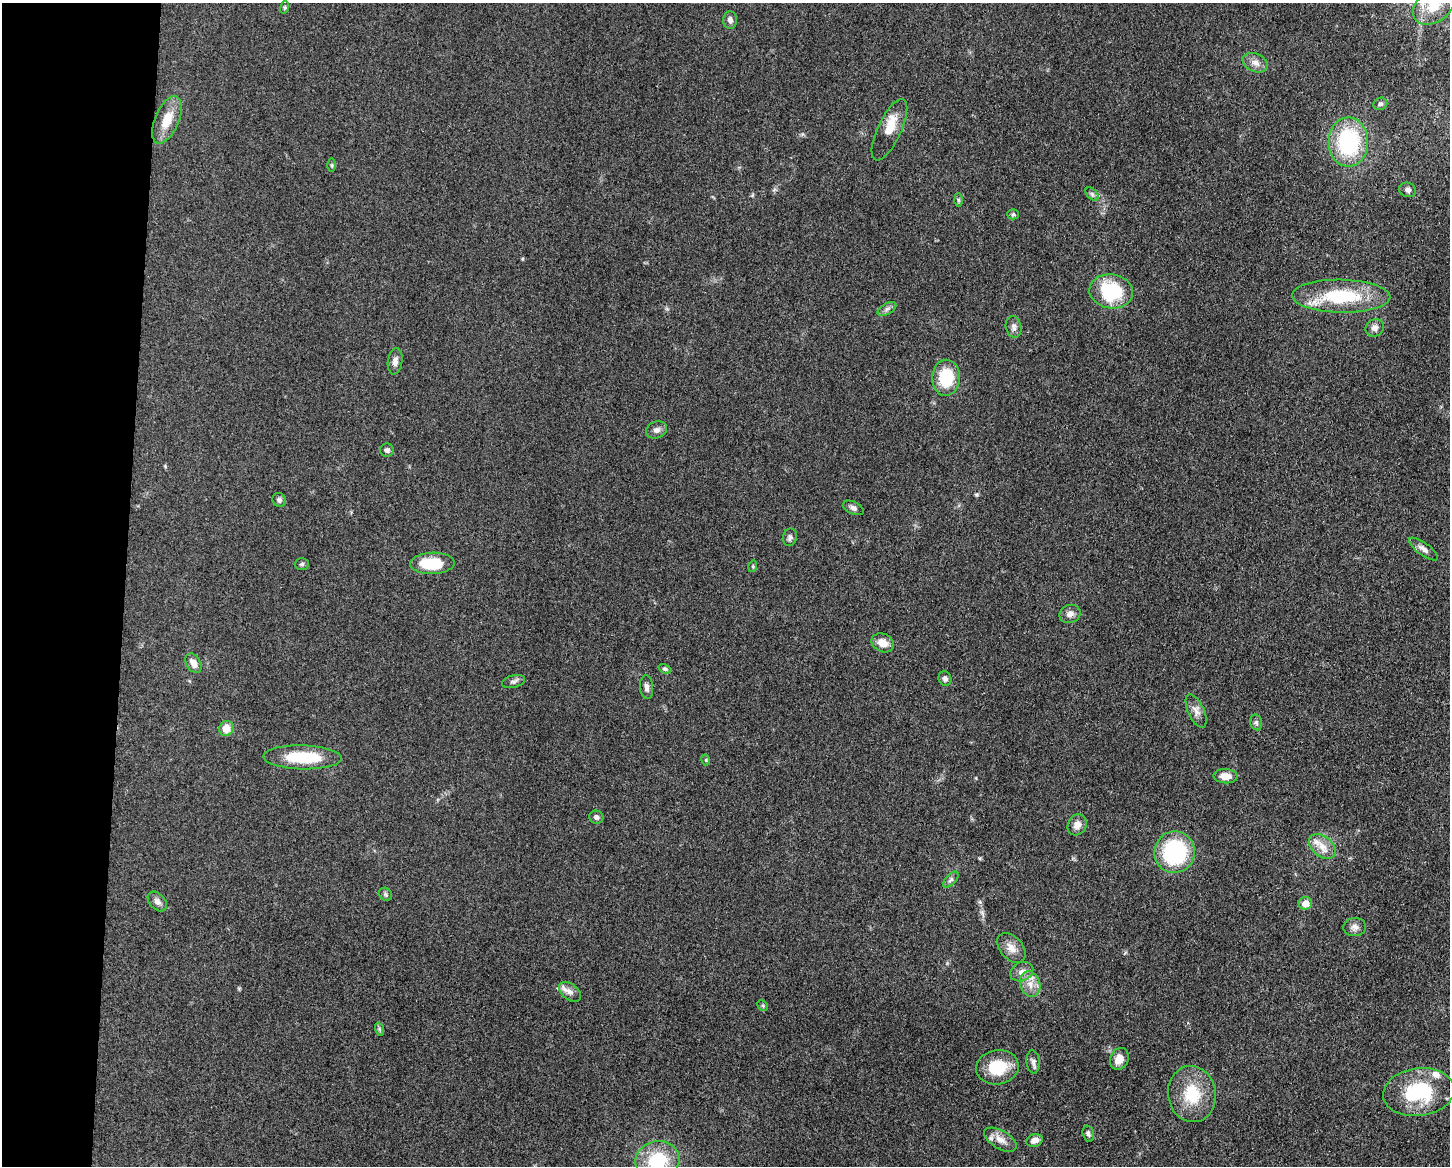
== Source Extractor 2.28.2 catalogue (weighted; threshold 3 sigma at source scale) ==
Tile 4 of 3 x 4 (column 1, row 2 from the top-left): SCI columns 229-1676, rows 2330-3493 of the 4680 x 4657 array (HDU 1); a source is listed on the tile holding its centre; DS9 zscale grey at full resolution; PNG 1452 x 1168 px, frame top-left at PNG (2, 3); each listed source drawn as its Kron ellipse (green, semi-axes under 4 px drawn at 4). Shown black and unused: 9% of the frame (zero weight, under 3 of 5 exposures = <1% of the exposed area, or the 3 px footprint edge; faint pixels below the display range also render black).
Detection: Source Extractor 2.28.2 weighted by HDU 2 'WHT'; one run over the whole footprint, this tile lists its part. Background 0.0608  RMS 0.0057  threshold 0.0255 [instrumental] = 3 sigma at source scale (4.5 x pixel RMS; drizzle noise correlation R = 1.50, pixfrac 1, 0.05/0.05 arcsec/px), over >= 5 px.
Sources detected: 70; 4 inside a brighter listed object's ellipse — not listed separately; the other 66 listed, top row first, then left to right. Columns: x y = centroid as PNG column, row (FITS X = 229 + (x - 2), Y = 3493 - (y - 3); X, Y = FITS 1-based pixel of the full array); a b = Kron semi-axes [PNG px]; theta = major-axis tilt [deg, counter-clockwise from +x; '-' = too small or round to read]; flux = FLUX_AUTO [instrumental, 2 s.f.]
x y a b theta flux
1434 6 23 16 34 15
285 7 6 4 72 0.81
730 20 9 7 -87 2.1
1255 63 13 9 -22 4
1380 104 7 6 - 1.6
167 120 25 12 67 11
889 130 33 12 65 11
1348 142 24 19 -90 58
332 165 6 4 -90 0.86
1408 190 8 7 - 2.1
1092 194 8 5 -46 1.3
958 200 6 4 -89 0.91
1013 214 5 5 - 0.92
1111 291 22 17 -8 36
1341 296 49 16 -1 39
887 309 10 5 30 1.8
1014 327 11 8 -79 2.5
1375 328 9 8 - 3
395 361 13 7 81 3.1
946 378 18 14 87 21
657 430 11 8 20 2.7
387 450 7 6 - 1.6
279 500 7 6 - 1.6
853 508 11 6 -26 1.9
790 537 9 7 74 1.8
1423 549 17 6 -37 2.9
432 563 22 10 2 19
302 564 7 6 - 1.1
753 566 6 3 73 0.68
1070 614 11 9 22 3.2
883 643 12 9 -24 5.9
193 663 11 7 -59 4
665 669 7 4 -22 0.92
945 679 7 6 - 1.7
514 681 12 6 15 1.8
647 687 12 6 -86 2.5
1196 711 18 8 -65 3.8
1256 722 8 6 -76 1.4
226 728 8 7 - 7.7
303 757 39 12 -2 25
706 760 5 3 - 0.6
1225 776 12 7 -4 6.6
596 817 7 6 - 1.9
1077 825 11 9 62 4.1
1322 846 15 10 -39 6.2
1175 852 21 20 - 58
951 880 10 5 47 1.5
386 894 7 5 -47 1
157 901 11 7 -47 2.7
1305 903 6 6 - 6.5
1355 927 11 9 6 2.9
1011 948 17 11 -48 5.6
1022 972 12 9 27 3.8
1030 984 13 10 -72 5.7
570 992 13 8 -40 2.8
763 1006 6 4 -46 0.69
379 1029 7 4 -71 0.81
1119 1059 11 9 64 5.8
1033 1062 12 6 -84 2.1
997 1067 21 17 9 19
1419 1092 36 24 8 40
1192 1094 28 24 -81 23
1088 1134 8 5 -75 1.5
1000 1140 18 9 -30 5.1
1034 1140 8 6 17 3.4
657 1160 22 19 12 28
Isophote crosses this tile's border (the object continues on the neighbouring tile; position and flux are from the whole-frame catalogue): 2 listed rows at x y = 1434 6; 657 1160